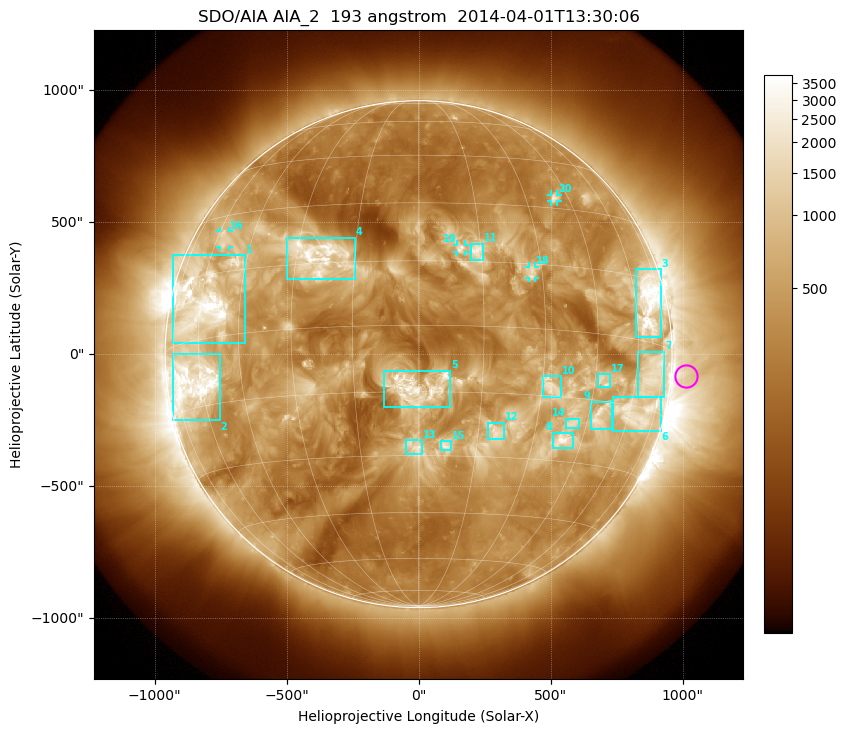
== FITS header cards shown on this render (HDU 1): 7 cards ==
TELESCOP= 'SDO/AIA'
INSTRUME= 'AIA_2'
WAVELNTH=                  193
WAVEUNIT= 'angstrom'
DATE-OBS= '2014-04-01T13:30:06.84'
CTYPE1  = 'HPLN-TAN'
CTYPE2  = 'HPLT-TAN'

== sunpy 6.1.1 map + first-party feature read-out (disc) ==
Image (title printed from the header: SDO/AIA AIA_2  193 angstrom  2014-04-01T13:30:06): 1024 x 1024 px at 2.4 arcsec/px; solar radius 960 arcsec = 400 px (full disc in frame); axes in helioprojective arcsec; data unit not stated in the header (colour bar unlabelled)
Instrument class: DISC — disc imager (sunpy class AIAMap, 193 A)
Bright regions (active regions / flare kernels): reference = the median radial profile (limb darkening/brightening removed); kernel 9 px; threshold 5 sigma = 948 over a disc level ~347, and >= 1.15x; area >= 12 px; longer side >= 10 px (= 24 arcsec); searched inside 0.97 R_sun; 24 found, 20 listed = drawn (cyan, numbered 1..; 4 of them under ~33 arcsec drawn as corner ticks so the feature stays visible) (cap 20 boxes per figure: the strongest are kept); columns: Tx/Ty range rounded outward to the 5 arcsec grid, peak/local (2 s.f.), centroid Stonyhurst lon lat
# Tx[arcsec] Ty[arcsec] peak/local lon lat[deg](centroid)
1 -930..-655 40..375 15 -59 +8
2 -930..-750 -250..0 15 -63 -9
3 825..920 65..325 12 +66 +9
4 -500..-240 280..445 9.6 -25 +17
5 -130..120 -200..-60 9 +0 -14
6 735..920 -290..-160 7.3 +64 -16
7 830..930 -160..10 5.1 +68 -7
8 505..585 -355..-295 8.3 +39 -25
9 650..735 -285..-180 6.7 +49 -18
10 470..540 -165..-85 4.3 +33 -13
11 195..245 355..420 5.6 +14 +18
12 260..325 -325..-260 4 +19 -24
13 -50..15 -380..-325 4.4 -1 -28
14 560..610 -280..-245 4.9 +40 -21
15 85..125 -365..-325 4.6 +7 -27
16 -750..-720 405..465 4.5 -56 +23
17 680..725 -125..-75 4.9 +48 -10
18 420..445 290..330 4.3 +27 +13
19 145..175 385..415 5 +10 +18
20 500..525 575..605 6.2 +40 +33
Off-limb structures (1.02-1.3 R_sun): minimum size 162 px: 3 found; the strongest spans PA ~220..310 deg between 1.02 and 1.3 R_sun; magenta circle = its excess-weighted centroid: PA ~265 deg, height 1.06 R_sun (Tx ~1015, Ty ~-85 arcsec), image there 2.8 x the reference